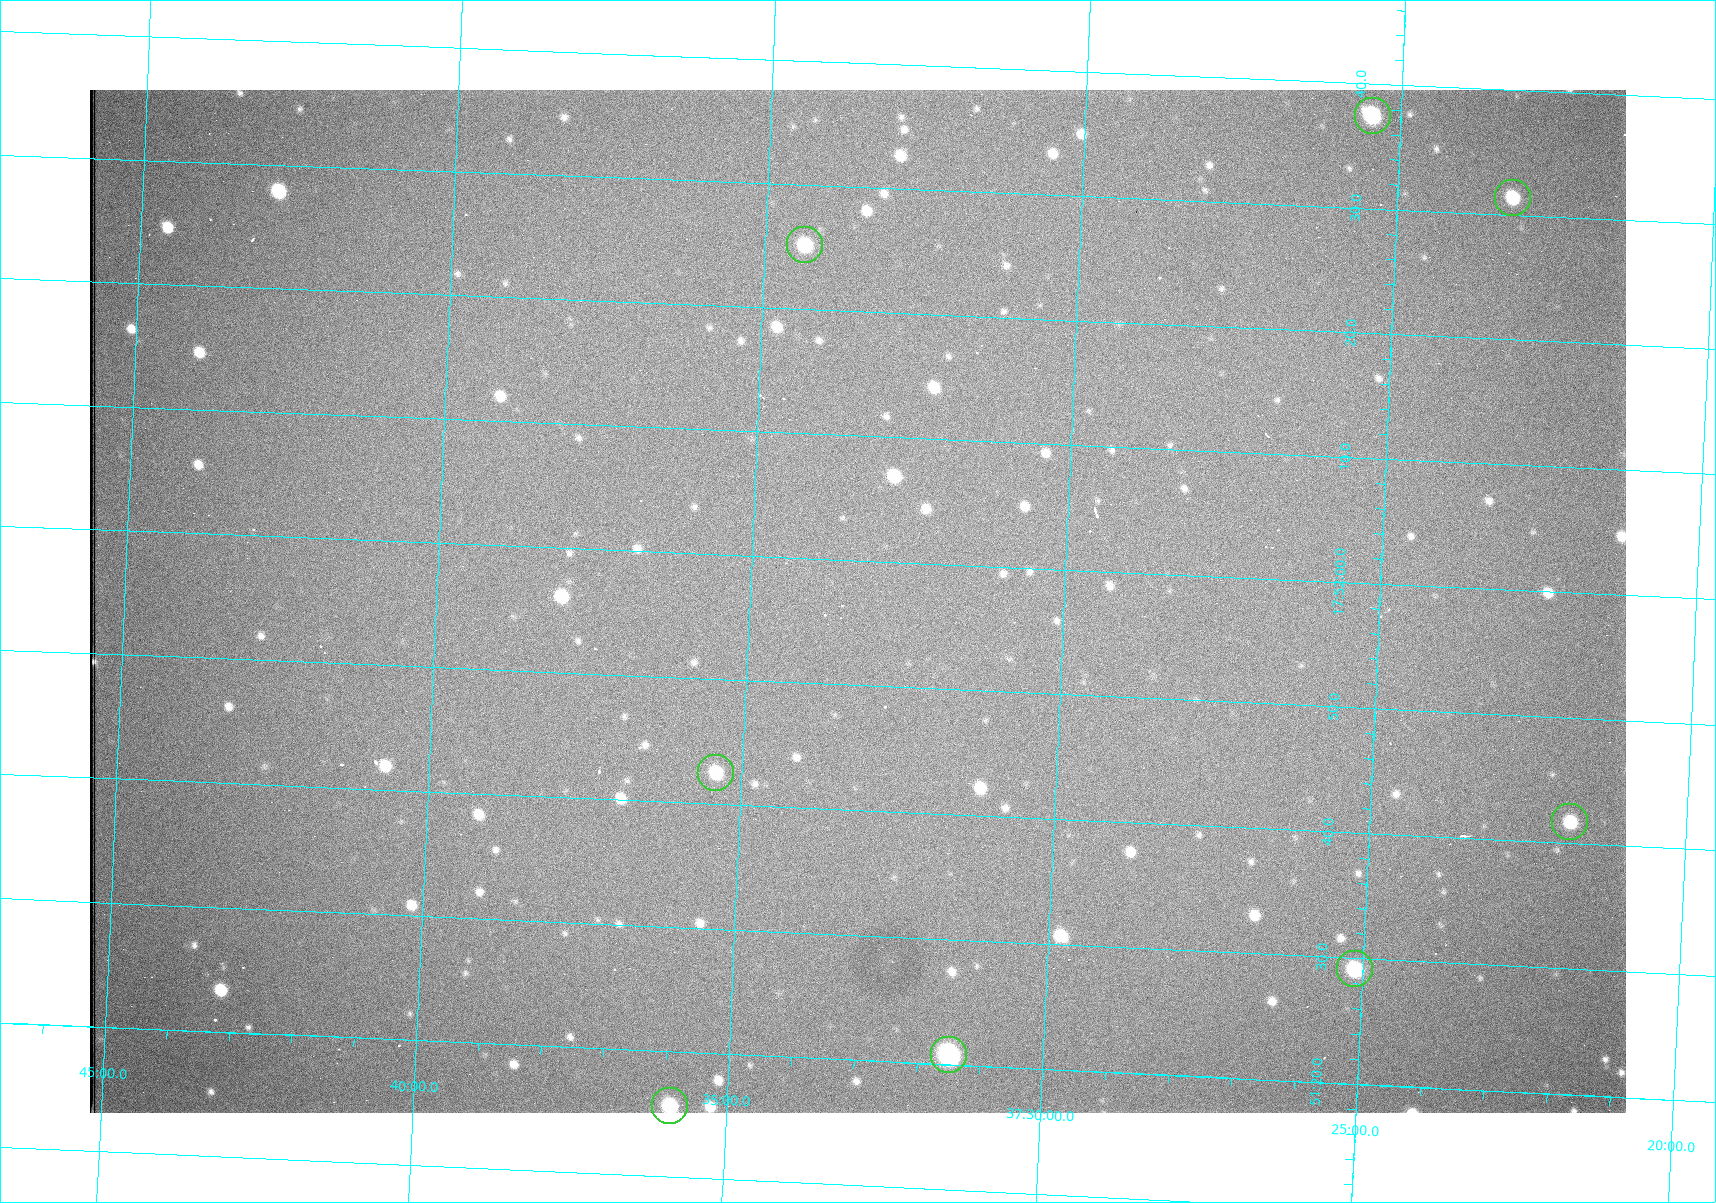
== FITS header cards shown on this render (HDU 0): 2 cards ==
NAXIS1  =                 1536 /fastest changing axis
NAXIS2  =                 1023 /next to fastest changing axis

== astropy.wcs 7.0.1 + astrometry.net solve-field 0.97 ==
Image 1536 x 1023 px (HDU 0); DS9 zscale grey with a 90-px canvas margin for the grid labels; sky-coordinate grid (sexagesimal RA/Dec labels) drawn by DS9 from the SOLVED WCS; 8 Tycho-2 reference stars matched to detected sources circled (green)
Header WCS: RA---TAN/DEC--TAN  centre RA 17:51:57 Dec +37:33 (267.99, +37.55 deg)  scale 0.957 arcsec/px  FOV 24.5' x 16.3'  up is +87 deg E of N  parity flipped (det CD > 0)
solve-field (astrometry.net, Tycho-2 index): VERIFIED the header's WCS against the Tycho-2 star catalogue (8 matches, 0 conflicts) and refined it, rather than solving blind
Solved WCS: RA---TAN-SIP/DEC--TAN-SIP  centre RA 17:51:57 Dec +37:33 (267.99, +37.55 deg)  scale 0.956 arcsec/px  FOV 24.5' x 16.3'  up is +87 deg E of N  parity flipped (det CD > 0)
The solver's refit moves the header's centre by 1 arcsec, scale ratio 0.9981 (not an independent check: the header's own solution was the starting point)
Tycho-2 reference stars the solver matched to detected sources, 8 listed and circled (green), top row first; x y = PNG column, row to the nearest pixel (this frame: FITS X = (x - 90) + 1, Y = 1023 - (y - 90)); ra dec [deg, ICRS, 3 dp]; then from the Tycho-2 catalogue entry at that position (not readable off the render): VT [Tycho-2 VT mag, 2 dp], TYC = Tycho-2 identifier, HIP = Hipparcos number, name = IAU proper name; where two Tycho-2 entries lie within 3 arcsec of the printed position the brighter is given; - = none
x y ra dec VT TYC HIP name
1373 116 268.156 +37.424 11.25 2620-712-1 - -
1513 198 268.131 +37.386 12.62 2620-526-1 - -
805 245 268.105 +37.573 11.82 3089-995-1 - -
716 773 267.927 +37.590 11.84 3089-1137-1 - -
1570 822 267.924 +37.364 11.94 2620-391-1 - -
1355 969 267.871 +37.419 11.35 2620-812-1 - -
949 1055 267.836 +37.525 9.96 3089-889-1 - -
670 1106 267.815 +37.598 11.54 3089-1081-1 - -